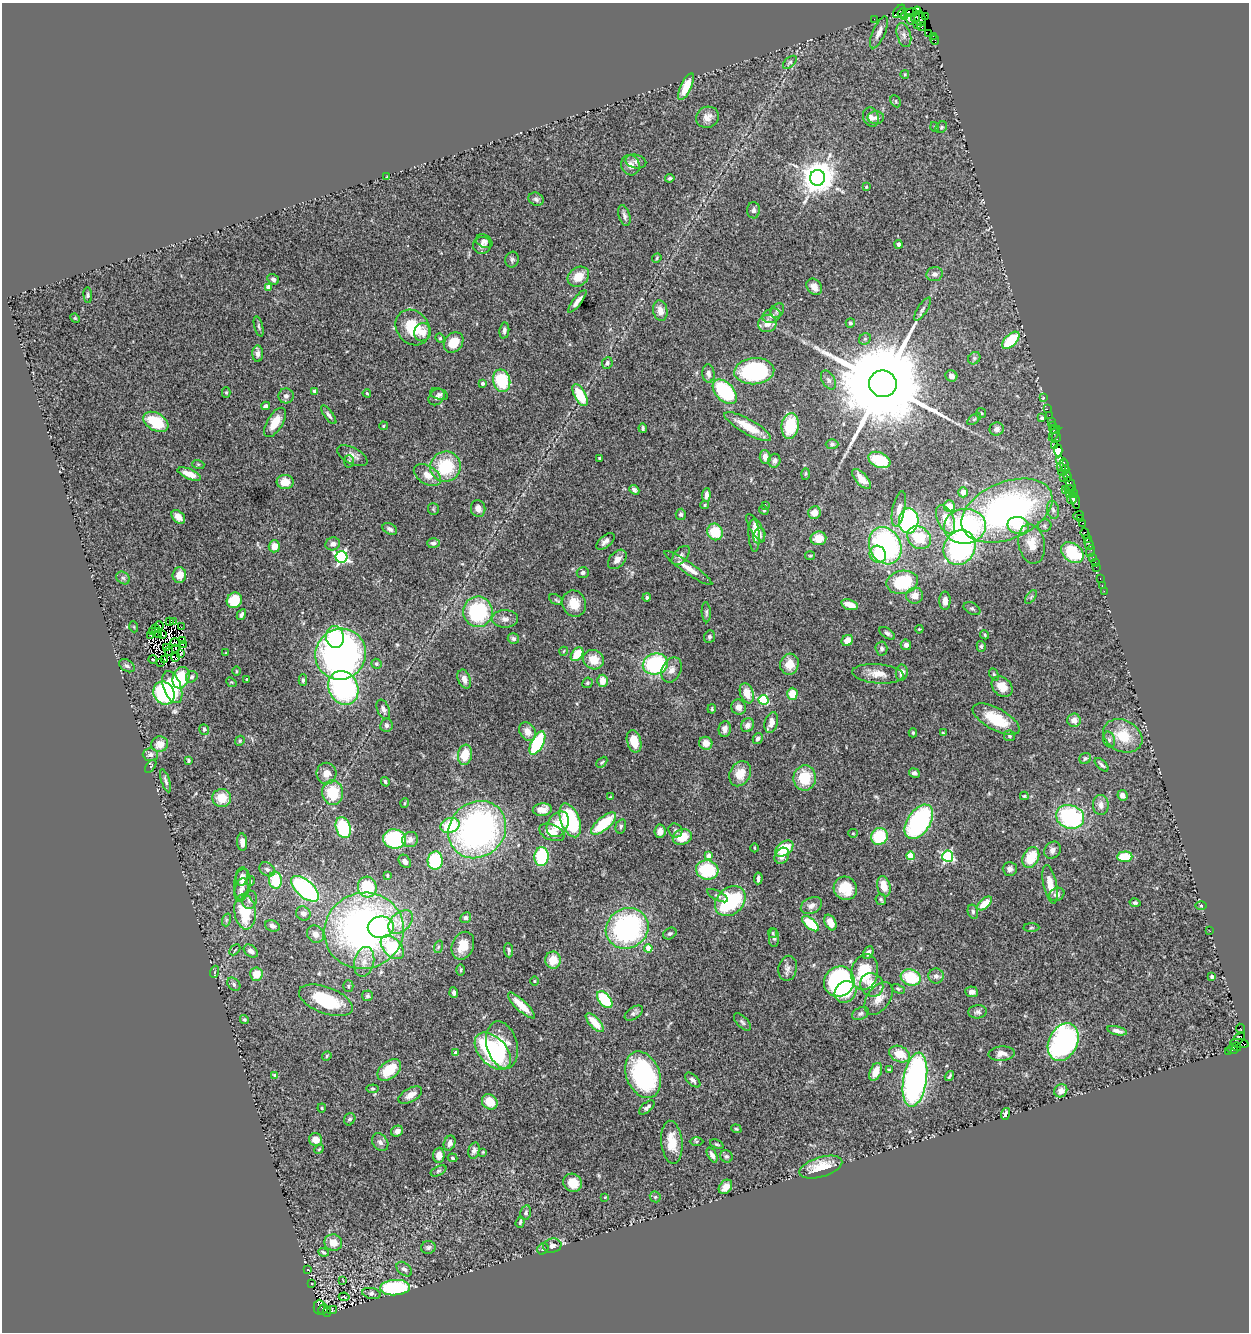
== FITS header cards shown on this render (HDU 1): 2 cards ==
NAXIS1  =                 1247
NAXIS2  =                 1330

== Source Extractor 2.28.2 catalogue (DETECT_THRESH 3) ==
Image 1247 x 1330 px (HDU 1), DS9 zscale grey, 1 PNG px = 1 image px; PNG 1251 x 1334 px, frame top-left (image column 1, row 1330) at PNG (2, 3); each listed source drawn as its Kron ellipse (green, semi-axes under 4 px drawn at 4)
Background 1.1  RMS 0.047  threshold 0.14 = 3 sigma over >= 5 px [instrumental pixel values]
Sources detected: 488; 6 with non-positive FLUX_AUTO (blend fragments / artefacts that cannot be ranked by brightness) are neither listed nor drawn; the other 482 listed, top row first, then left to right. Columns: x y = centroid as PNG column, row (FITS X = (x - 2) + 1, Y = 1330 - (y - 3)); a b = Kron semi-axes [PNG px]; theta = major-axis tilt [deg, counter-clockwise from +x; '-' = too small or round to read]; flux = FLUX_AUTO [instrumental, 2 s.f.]
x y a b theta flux
899 11 8 4 52 210
917 11 4 3 - 270
902 13 6 3 52 100
911 13 6 3 7 1000
905 16 3 2 - 54
925 16 4 3 - 160
915 17 5 2 - 150
874 19 2 2 - 22
911 19 5 4 - 420
920 19 8 5 -72 830
917 24 3 2 - 820
922 27 5 3 - 140
879 32 17 6 66 22
929 33 2 2 - 31
904 35 12 7 -73 15
933 36 3 3 - 66
935 40 5 3 - 91
790 62 8 4 42 6.3
905 74 4 3 - 3.1
686 87 14 5 65 58
896 101 6 4 -63 5.2
707 117 11 10 - 22
871 117 10 8 -69 14
876 118 8 6 -1 11
935 127 5 3 - 2.5
941 127 6 5 - 5.3
636 161 10 6 -12 13
630 165 10 9 - 22
387 177 2 2 - 2.3
670 178 5 3 - 5.5
817 178 8 7 - 6200
866 187 3 3 - 3.5
536 199 8 6 -27 9.8
754 210 8 6 89 9
624 216 11 5 -73 11
484 241 9 6 -28 11
899 244 4 4 - 8.7
482 245 9 8 - 16
657 258 5 4 - 3.7
512 260 8 6 75 7.3
935 274 8 7 - 15
578 277 11 9 36 46
273 279 6 5 - 9.1
268 287 4 4 - 33
814 287 9 7 -48 25
88 295 7 4 -85 5.3
577 301 14 4 52 18
923 309 13 5 57 10
660 310 10 7 -79 26
777 310 8 6 54 8.2
772 316 9 7 22 14
75 318 5 4 - 3.1
767 323 9 8 - 27
850 323 4 4 - 5.2
259 326 10 4 -75 5.8
413 328 19 16 -51 110
504 330 8 5 83 12
422 332 9 8 - 32
440 338 5 4 - 3.6
865 339 6 5 - 5.8
1011 340 11 6 44 130
454 342 11 9 51 60
258 354 8 5 88 13
974 358 6 5 - 6.3
607 363 6 5 - 8.3
754 371 20 13 4 410
708 373 9 6 -84 13
951 376 6 5 - 16
828 380 10 6 -59 12
502 381 11 8 -77 170
482 383 4 3 - 6.8
883 384 14 13 - 83000
314 391 3 3 - 6.9
226 392 5 4 - 3.9
725 392 14 9 -47 260
367 393 4 3 - 3.6
439 394 9 5 -18 8.1
580 395 12 6 -62 110
286 396 8 7 - 12
437 397 9 7 47 10
1044 398 3 3 - 63
266 406 4 3 - 9.9
1047 409 2 2 - 61
981 413 5 5 - 4.2
329 415 11 4 -53 9.1
1049 415 2 2 - 57
1042 418 3 3 - 4.5
974 419 8 4 37 5.6
1051 421 2 2 - 67
156 422 13 8 -31 130
275 422 16 8 58 49
1052 425 2 2 - 58
383 426 4 4 - 4.1
790 426 13 8 82 140
748 427 26 7 -29 66
643 428 5 3 - 5.2
997 429 7 6 - 12
1054 430 4 3 - 180
1054 433 8 3 59 140
1056 437 5 4 - 250
832 444 6 5 - 6
1054 445 4 3 - 280
1058 451 7 4 -87 780
352 456 16 8 -27 20
765 457 7 5 -85 22
599 458 3 3 - 3.7
879 460 11 7 -23 110
1059 460 3 3 - 50
349 461 6 5 - 5.1
774 461 7 6 - 11
198 464 6 4 -18 4.2
1065 466 7 3 -76 290
445 467 15 15 - 160
1061 467 4 2 - 250
1064 471 6 3 42 330
189 474 12 5 -22 38
805 474 6 4 88 3.2
427 475 15 9 -31 35
1067 476 6 3 -65 180
1064 478 4 3 - 130
861 479 12 5 -48 37
285 482 8 7 - 42
1071 484 7 3 -67 490
1069 489 4 3 - 93
634 490 5 4 - 11
1066 490 3 3 - 78
963 492 5 5 - 25
1069 493 4 3 - 96
1074 494 4 2 - 86
706 495 7 4 85 18
1072 499 5 5 - 240
1075 501 8 3 -74 360
705 505 4 3 - 3.2
765 505 4 2 - 1.8
950 506 6 5 - 46
433 509 6 5 - 4.8
478 509 8 7 - 21
899 509 18 6 78 21
764 510 5 4 - 3.9
1053 510 9 6 -79 10
1007 511 48 28 23 1100
815 513 6 6 - 31
681 514 5 5 - 6.5
1079 515 6 2 22 130
178 517 8 5 -44 21
1081 518 4 3 - 190
945 519 15 8 -66 54
909 521 12 9 87 430
1083 523 3 2 - 110
1018 525 11 8 -12 72
965 526 21 17 7 430
1045 526 7 6 - 7.4
756 528 16 5 -59 18
390 529 8 5 -31 11
715 532 8 7 - 89
1085 534 6 3 -71 270
754 535 16 5 -86 24
759 536 8 5 73 11
818 538 8 7 - 46
919 538 12 10 -42 100
1087 539 3 2 - 76
605 541 11 5 40 14
433 543 6 5 - 8.7
333 544 7 6 - 17
1032 544 20 13 -78 54
1089 544 6 3 -70 220
274 546 6 5 - 32
885 546 19 15 -63 570
960 548 18 15 61 490
1091 551 6 2 71 44
1072 553 12 9 -37 160
878 554 9 8 - 74
681 555 11 6 49 12
810 556 5 4 - 3.5
341 557 6 6 - 560
1093 557 3 3 - 200
617 559 11 7 47 20
1095 562 2 2 - 24
1096 567 2 2 - 46
688 568 29 5 -34 39
583 573 6 5 - 8.1
179 575 8 7 - 41
123 578 7 6 - 7.6
1100 578 3 2 - 43
902 582 16 11 11 180
1102 585 2 2 - 11
1104 591 2 2 - 29
915 596 8 8 - 30
647 597 4 4 - 5.5
1031 597 8 4 53 5.2
556 599 7 4 -25 5.5
234 600 8 7 - 92
945 601 9 5 89 20
574 603 13 11 -68 53
850 605 8 5 -17 39
972 609 9 5 -29 7.4
478 612 15 14 - 280
706 612 10 4 -86 7.2
241 615 6 4 61 8.4
505 619 13 8 1 20
169 621 3 3 - 5.8
173 622 4 2 - 2.1
159 625 4 2 - 9.9
134 627 5 3 - 2.6
181 627 2 2 - 3.2
155 628 3 2 - 2.9
919 629 4 3 - 3.2
152 632 3 2 - 6.6
887 633 9 4 -35 7.9
151 635 4 2 - 13
158 635 3 2 - 4.4
163 635 2 2 - 2
985 635 5 3 - 3.4
335 637 11 9 -80 110
709 637 6 5 - 6.5
513 638 6 5 - 8.2
847 640 6 5 - 29
182 641 3 2 - 0.84
175 643 5 4 - 2.2
183 645 3 2 - 2.2
906 645 5 5 - 12
981 646 5 4 - 5
167 648 3 2 - 2.9
175 648 2 2 - 2.1
881 649 7 6 - 8.4
169 651 4 2 - 1.9
564 651 4 3 - 2.5
180 653 4 3 - 4.2
226 653 3 3 - 2.2
341 654 26 25 - 1100
577 654 8 5 52 69
176 657 4 2 - 2.1
164 659 3 2 - 5.9
153 660 4 3 - 2.4
594 660 11 9 -29 55
161 662 2 2 - 4.4
376 664 5 5 - 9.1
655 664 13 10 15 290
789 664 10 9 - 42
127 666 8 5 -31 7.6
672 670 13 9 65 24
236 671 4 3 - 3
902 673 8 6 82 21
878 674 26 9 -5 39
994 674 6 4 -63 4.4
192 677 6 5 - 7.4
181 678 11 8 70 120
246 679 3 2 - 2
464 679 10 6 -71 20
303 680 6 4 89 6
602 681 6 5 - 37
231 682 6 4 -40 3.5
587 683 5 5 - 5.8
172 687 17 8 -70 120
1002 687 11 9 -43 40
343 688 17 14 -64 560
164 693 12 10 -60 290
747 693 10 6 -70 36
792 694 6 5 - 57
763 700 5 5 - 240
739 707 8 7 - 19
383 709 10 6 -66 12
712 709 4 3 - 3.5
996 719 26 11 -28 100
1074 720 6 6 - 22
771 723 10 6 75 24
386 725 7 6 - 7.8
747 725 7 6 - 17
204 729 5 4 - 7.5
725 729 8 6 83 15
528 732 10 7 -60 31
913 733 4 4 - 4.1
943 733 4 3 - 3.6
1010 736 5 5 - 6.3
1123 736 20 15 -26 92
758 738 6 4 60 12
1109 739 8 6 -74 7.9
240 741 5 4 - 3.7
634 741 11 7 -75 55
537 743 13 6 62 240
706 743 7 6 - 29
160 744 8 8 - 30
150 754 7 6 - 9.2
465 755 10 7 79 59
1085 758 6 5 - 6.4
188 761 4 3 - 6.8
602 762 6 3 45 4.2
1101 765 8 3 -44 7.7
151 766 7 3 54 3.6
326 773 11 10 - 25
914 773 5 4 - 9.1
740 774 13 10 63 50
805 778 12 11 - 100
166 781 12 4 -72 8.7
385 782 5 4 - 5.8
333 793 12 10 -84 110
1122 795 5 5 - 14
1024 796 4 3 - 4.5
610 797 3 2 - 2.7
222 798 9 9 - 61
405 803 5 3 - 2.6
1101 805 10 8 -86 18
542 810 9 6 6 31
1070 817 14 11 -19 360
570 820 18 9 -69 260
919 822 19 11 56 480
558 824 14 10 58 64
604 824 15 6 40 150
450 825 10 7 22 130
621 826 7 5 74 6.2
343 828 11 7 -71 210
477 830 30 27 43 1000
675 830 7 6 - 7.4
660 831 7 5 83 18
552 832 13 7 -23 32
853 833 5 4 - 3.7
879 836 9 8 - 130
682 837 10 7 21 64
395 839 12 9 -8 240
410 839 8 7 - 18
242 842 9 5 -86 21
754 848 4 3 - 2.8
784 849 10 6 36 92
1052 850 9 7 54 14
709 856 4 4 - 29
782 856 8 6 55 22
910 856 4 4 - 91
948 856 5 5 - 410
541 857 9 7 86 180
1031 857 11 7 63 86
1125 857 7 5 4 89
405 861 7 5 -53 14
435 861 9 7 85 170
267 869 8 6 -36 8.9
1010 869 7 7 - 13
707 870 11 9 -15 160
387 875 4 2 - 2.9
242 876 9 6 82 14
758 878 6 3 86 9.3
275 880 8 6 -83 120
250 881 5 4 - 4
242 884 15 8 84 24
1050 884 19 7 -78 42
884 886 10 6 -76 43
367 887 10 9 - 140
845 888 12 11 - 72
305 889 17 8 -42 500
241 890 12 6 77 17
1057 894 8 6 25 13
717 896 11 5 -27 8.8
881 899 5 5 - 6.1
249 900 9 7 78 13
730 901 17 13 43 320
985 903 9 5 42 53
1135 903 5 4 - 7
811 905 11 8 27 19
1201 906 6 4 0 3.5
245 912 18 10 -83 130
973 912 7 5 -76 6.9
303 913 7 6 - 12
466 918 5 5 - 7.1
226 920 6 4 72 4.4
401 922 14 9 42 30
830 922 8 5 -61 34
810 924 10 5 -41 130
272 926 7 5 -19 14
381 927 13 10 9 85
627 928 22 20 30 560
1031 928 8 4 1 4.8
364 931 40 38 19 1300
1210 931 2 2 - 2
773 933 5 4 - 3.9
316 934 9 8 - 22
670 934 7 5 30 6.6
774 938 9 5 89 8.8
463 946 14 10 67 53
392 947 14 9 -46 180
438 947 6 4 71 4.6
648 948 4 4 - 46
235 950 6 2 45 2.6
509 950 7 3 -85 6.3
251 951 8 5 -36 13
868 952 7 5 61 13
553 960 8 8 - 48
364 962 15 10 76 33
788 968 12 9 79 17
461 970 6 4 89 4.3
214 972 6 4 70 4
865 972 18 13 78 130
256 974 7 6 - 51
936 976 7 7 - 15
1212 977 3 3 - 9.4
911 978 10 8 -18 140
534 981 5 3 - 2.8
839 982 16 14 40 450
234 984 7 5 -47 7.8
872 985 12 11 - 33
348 986 6 5 - 5.3
898 989 7 4 -21 4.8
846 992 12 10 44 66
972 992 6 5 - 15
454 993 5 4 - 9.1
367 996 5 5 - 6
879 998 18 11 54 36
326 1000 28 13 -20 160
605 1000 10 5 -50 150
521 1005 18 5 -43 55
978 1012 9 6 6 10
634 1013 10 5 34 9.7
861 1013 9 6 26 9.1
244 1019 5 4 - 5.2
742 1022 11 5 -47 8
595 1023 12 5 -47 62
1241 1029 5 3 - 160
1117 1031 10 4 -14 13
1238 1040 9 3 46 1700
1063 1042 20 14 64 600
1239 1043 9 4 -6 780
502 1045 24 15 -75 81
1237 1047 4 3 - 280
1233 1050 6 4 -22 140
493 1051 22 13 -46 390
1229 1051 3 3 - 100
456 1053 4 4 - 28
900 1054 11 7 -24 62
1002 1054 13 7 4 18
327 1056 5 4 - 3.9
389 1070 13 8 38 78
889 1070 4 3 - 4.8
876 1072 9 5 65 38
275 1075 4 3 - 7.2
643 1075 24 16 -68 410
949 1076 5 2 - 4.3
693 1080 9 5 -43 8.7
915 1080 27 11 80 810
372 1089 6 4 6 4.1
1061 1091 7 6 - 25
410 1095 13 6 29 23
490 1102 8 7 - 54
647 1107 9 4 40 12
322 1108 4 4 - 3.5
1005 1114 6 3 73 6.7
350 1119 6 5 - 7.1
736 1129 5 4 - 3.7
397 1131 6 5 - 14
315 1140 6 6 - 27
697 1141 7 4 -1 4
380 1142 9 7 -55 12
672 1142 21 10 -84 67
450 1143 8 5 69 15
717 1144 7 3 -23 4.2
319 1149 5 4 - 3.7
474 1150 8 5 75 11
483 1152 3 3 - 2.7
439 1155 7 5 87 27
712 1155 8 4 -64 12
726 1156 6 6 - 6.8
452 1158 5 4 - 5
821 1167 22 10 17 69
438 1171 8 4 27 6.6
573 1183 9 9 - 48
725 1187 8 6 51 28
605 1197 4 3 - 2.7
655 1197 6 5 - 5
526 1213 7 5 77 7.4
520 1222 6 3 72 4.4
333 1243 9 8 - 36
552 1246 9 7 10 15
428 1247 7 6 - 8.2
543 1249 6 5 - 5.8
323 1252 5 3 - 4.6
308 1269 3 2 - 1.7
404 1269 9 6 -41 11
343 1281 3 2 - 2
312 1284 3 2 - 1.7
395 1288 15 7 4 270
372 1293 9 5 -12 8
344 1297 5 2 - 3.1
319 1307 7 5 89 950
323 1309 5 3 - 960
332 1310 5 4 - 110
327 1312 5 3 - 1200
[6 non-positive-flux detections neither listed nor drawn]